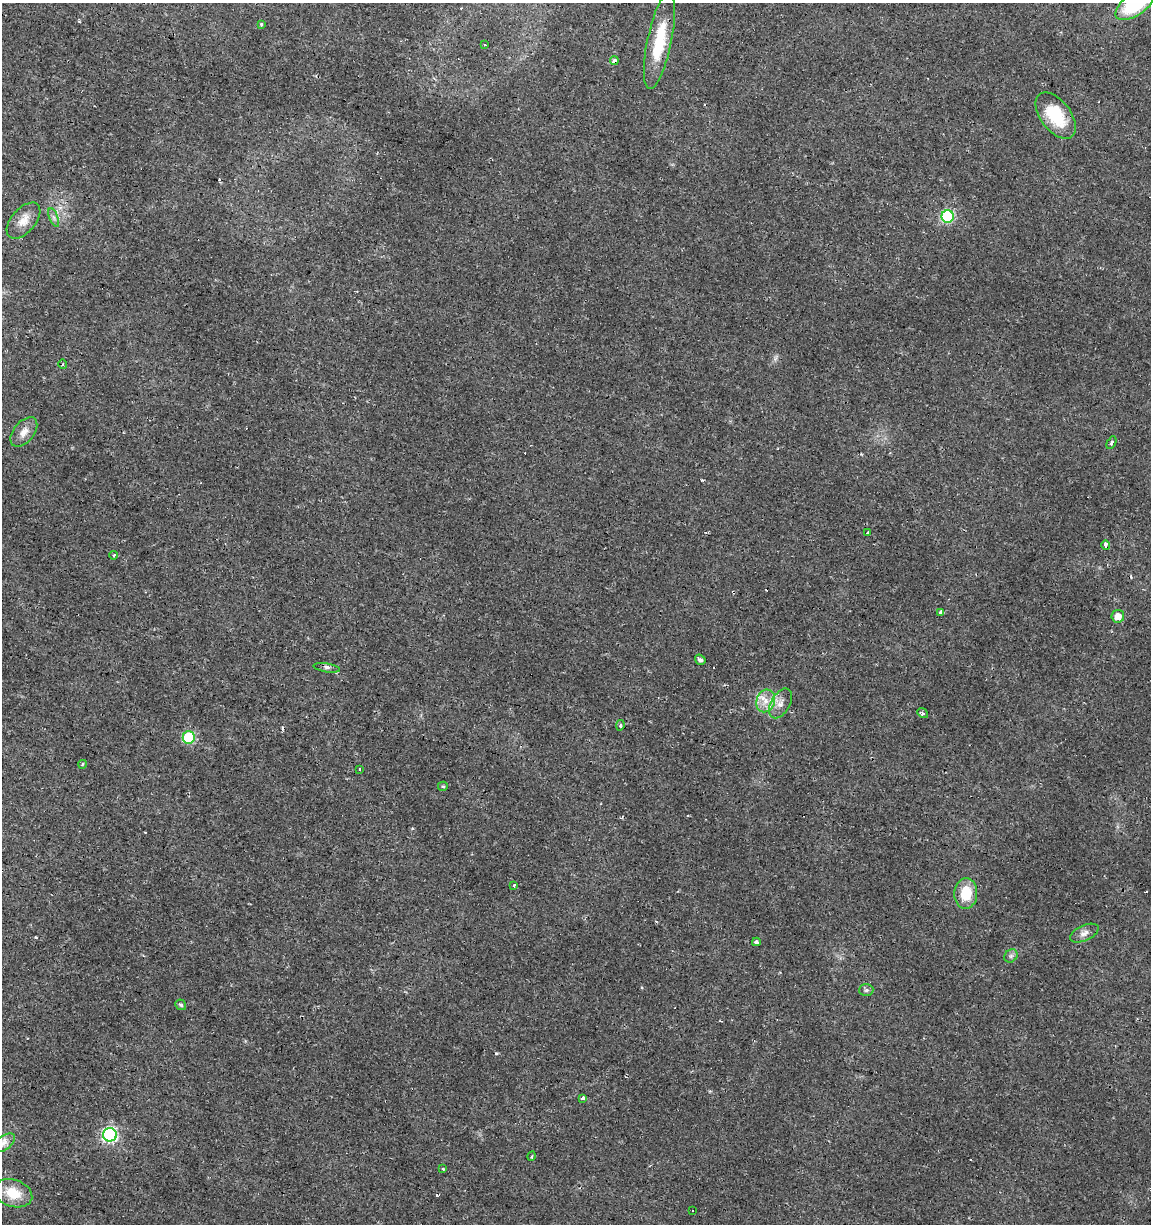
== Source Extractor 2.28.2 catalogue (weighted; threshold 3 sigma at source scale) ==
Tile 11 of 4 x 4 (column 3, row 3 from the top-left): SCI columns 2586-3734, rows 1223-2444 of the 5107 x 4898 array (HDU 1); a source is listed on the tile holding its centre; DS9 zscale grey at full resolution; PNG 1153 x 1226 px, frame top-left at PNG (2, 3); each listed source drawn as its Kron ellipse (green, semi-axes under 4 px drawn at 4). Shown black and unused: <1% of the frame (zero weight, under 2 of 3 exposures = <1% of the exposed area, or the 3 px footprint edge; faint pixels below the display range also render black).
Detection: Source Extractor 2.28.2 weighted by HDU 2 'WHT'; one run over the whole footprint, this tile lists its part. Background 0.0135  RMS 0.0032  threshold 0.0142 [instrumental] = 3 sigma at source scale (4.5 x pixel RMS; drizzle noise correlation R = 1.50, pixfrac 1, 0.0396/0.0396 arcsec/px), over >= 5 px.
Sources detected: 56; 14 cosmic-ray / hot-pixel residue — neither listed nor drawn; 1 inside a brighter listed object's ellipse — not listed separately; the other 41 listed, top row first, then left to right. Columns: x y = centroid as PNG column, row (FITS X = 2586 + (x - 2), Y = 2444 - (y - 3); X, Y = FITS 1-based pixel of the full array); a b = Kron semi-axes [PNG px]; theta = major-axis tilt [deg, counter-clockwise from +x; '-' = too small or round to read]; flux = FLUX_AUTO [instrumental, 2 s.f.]
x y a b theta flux
1135 4 23 11 37 25
261 25 3 3 - 0.61
659 41 49 12 78 14
484 44 3 3 - 0.47
614 61 4 3 - 2.5
1056 116 27 15 -53 13
948 216 6 6 - 36
54 217 10 3 -69 0.71
24 221 21 12 49 3.8
63 364 5 3 - 0.41
24 432 17 10 51 2.9
1111 443 7 4 62 0.58
868 533 4 3 - 0.72
1106 545 5 3 - 1.9
114 555 4 3 - 0.47
941 613 4 3 - 5.4
1118 616 6 6 - 2.8
700 660 5 5 - 1.1
327 668 13 3 -9 0.81
766 701 11 9 73 3.3
780 703 16 9 60 2.6
923 713 6 4 -39 0.59
620 725 5 3 - 0.66
189 737 6 6 - 22
83 764 4 3 - 0.29
359 769 3 2 - 0.34
443 786 5 4 - 0.43
514 885 3 3 - 1.5
966 893 15 11 86 8.3
1084 933 15 7 24 1.8
756 942 4 4 - 0.82
1011 956 7 6 - 0.83
866 990 7 6 - 0.76
181 1005 6 5 - 0.61
583 1098 4 4 - 0.94
110 1135 7 7 - 57
4 1143 13 7 35 1.7
532 1156 5 3 - 0.33
442 1169 3 2 - 0.47
13 1193 20 13 -19 7.4
693 1211 3 3 - 2.2
Overlapping masked pixels (flux is a lower limit): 2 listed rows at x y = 659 41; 614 61
Isophote crosses this tile's border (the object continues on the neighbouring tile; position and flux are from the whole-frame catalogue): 1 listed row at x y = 1135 4